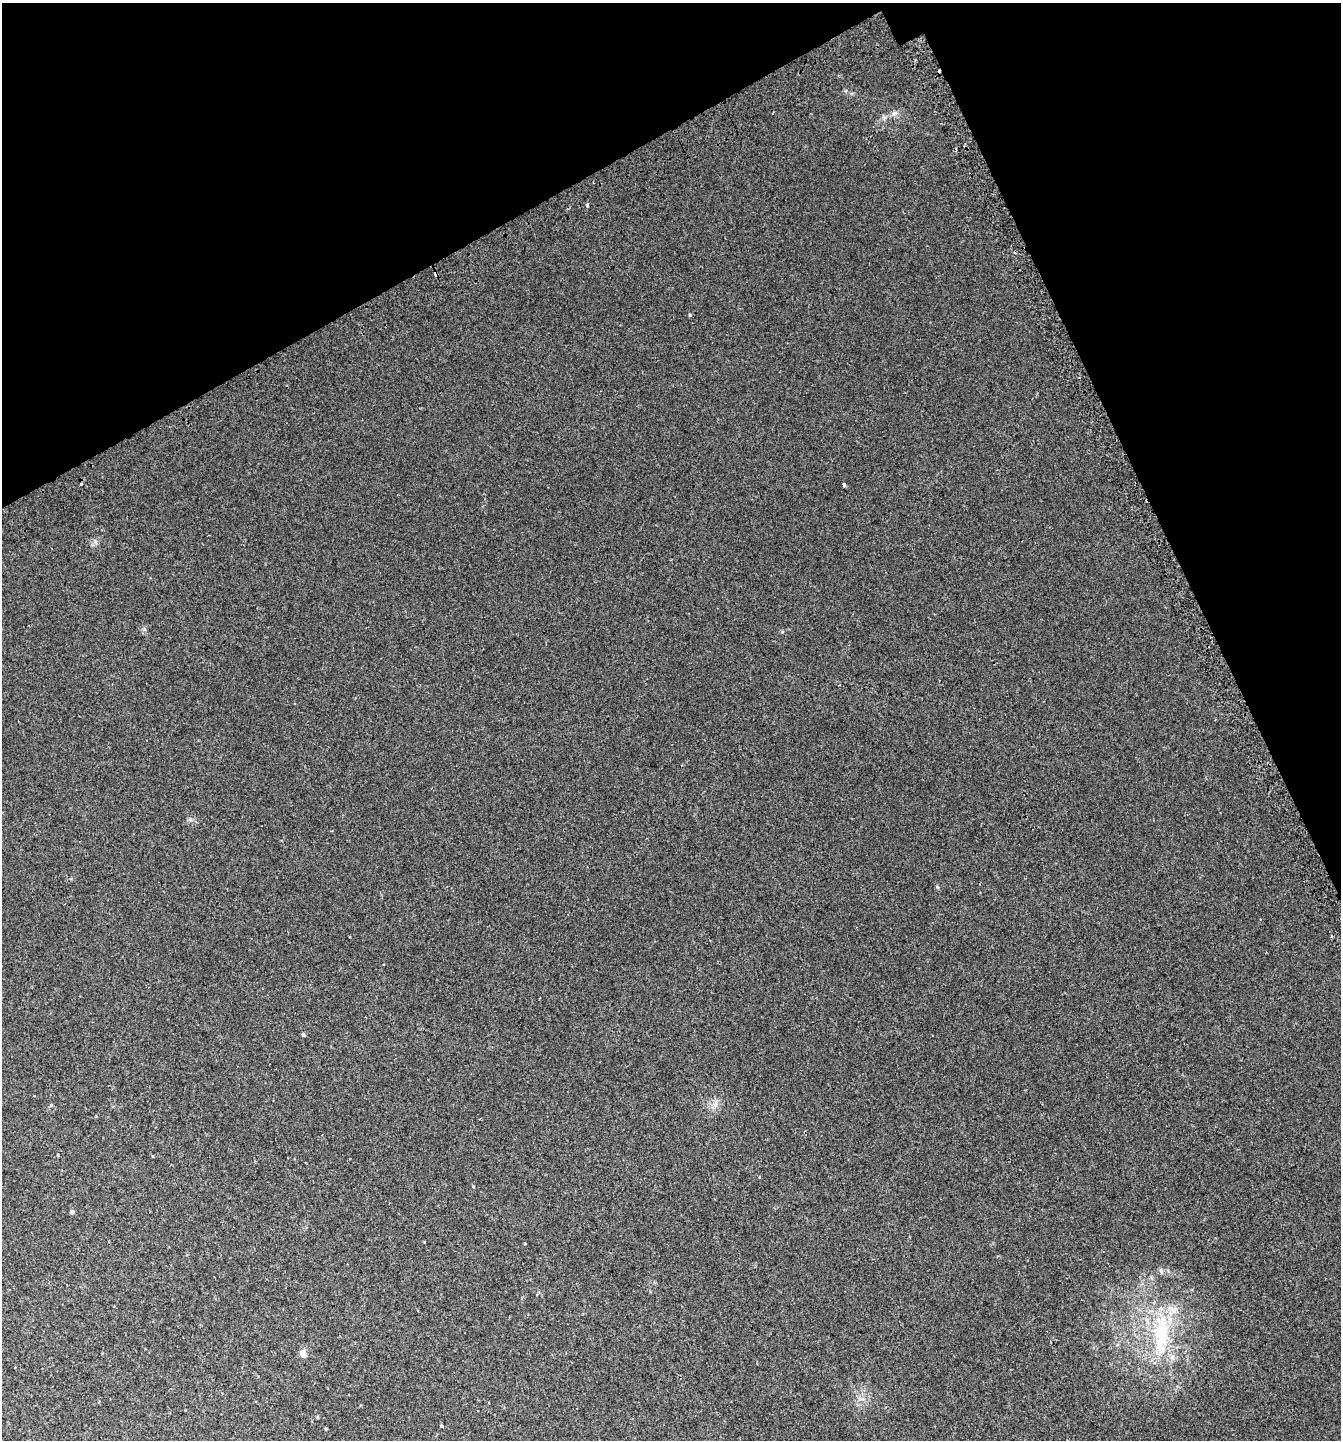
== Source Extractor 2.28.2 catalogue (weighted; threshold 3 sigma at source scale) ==
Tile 3 of 4 x 4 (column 3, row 1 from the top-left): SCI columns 2840-4178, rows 4365-5802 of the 5732 x 5857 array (HDU 1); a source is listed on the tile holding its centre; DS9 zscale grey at full resolution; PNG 1343 x 1442 px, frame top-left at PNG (2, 3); no overlay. Shown black and unused: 22% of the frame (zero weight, under 2 of 3 exposures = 3% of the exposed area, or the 3 px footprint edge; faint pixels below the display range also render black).
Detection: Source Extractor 2.28.2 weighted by HDU 2 'WHT'; one run over the whole footprint, this tile lists its part. Background 0.0096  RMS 0.0067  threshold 0.0301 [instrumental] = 3 sigma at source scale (4.5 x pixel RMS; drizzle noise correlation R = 1.50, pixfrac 1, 0.0396/0.0396 arcsec/px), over >= 5 px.
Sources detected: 19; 2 cosmic-ray / hot-pixel residue — not listed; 1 inside a brighter listed object's ellipse — not listed separately; the other 16 listed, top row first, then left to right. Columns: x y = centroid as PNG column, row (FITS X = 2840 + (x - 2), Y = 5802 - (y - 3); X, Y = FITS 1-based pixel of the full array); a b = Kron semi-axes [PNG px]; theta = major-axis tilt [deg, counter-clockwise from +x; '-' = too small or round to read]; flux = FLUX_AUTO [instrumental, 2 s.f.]
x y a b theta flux
895 113 9 6 27 2.3
587 205 4 3 - 1.5
1014 252 4 3 - 1.3
690 315 4 4 - 0.62
81 484 3 3 - 2
844 485 3 3 - 6
937 887 5 4 - 0.8
303 1034 4 4 - 1.1
51 1105 5 4 - 0.72
715 1105 7 5 45 2.2
58 1155 4 2 - 0.51
72 1212 4 4 - 2
1161 1335 65 22 87 56
303 1353 9 8 - 3.8
442 1426 5 3 - 0.74
326 1429 5 3 - 0.53
Unlisted compact peaks at least as high as the median listed source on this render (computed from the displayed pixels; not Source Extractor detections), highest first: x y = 95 541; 144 629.